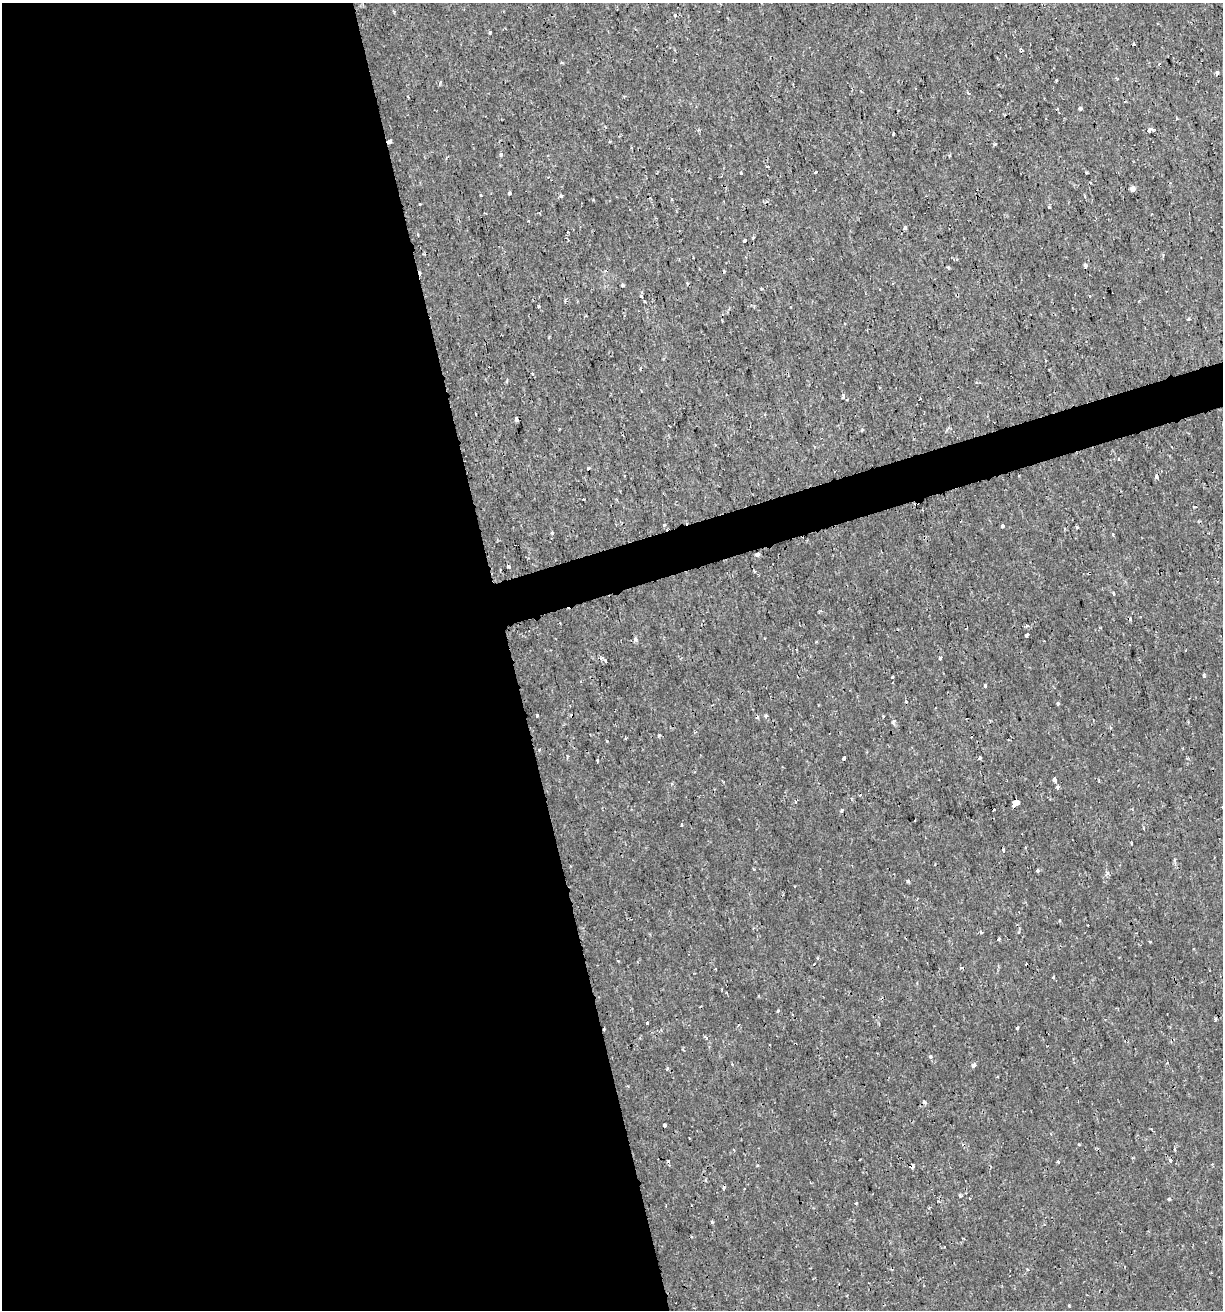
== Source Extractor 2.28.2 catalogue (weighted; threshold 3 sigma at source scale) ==
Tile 9 of 4 x 4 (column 1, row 3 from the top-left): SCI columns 53-1273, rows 1311-2618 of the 5039 x 5235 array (HDU 1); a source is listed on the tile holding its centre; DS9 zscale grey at full resolution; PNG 1225 x 1312 px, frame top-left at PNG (2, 3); no overlay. Shown black and unused: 44% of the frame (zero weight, under 2 of 3 exposures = <1% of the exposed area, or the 3 px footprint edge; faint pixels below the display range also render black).
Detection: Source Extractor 2.28.2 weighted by HDU 2 'WHT'; one run over the whole footprint, this tile lists its part. Background 7.19e-04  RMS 0.0012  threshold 0.00523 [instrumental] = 3 sigma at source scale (4.5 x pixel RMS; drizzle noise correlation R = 1.50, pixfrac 1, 0.0396/0.0396 arcsec/px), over >= 5 px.
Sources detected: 136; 20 cosmic-ray / hot-pixel residue — not listed; the other 116 listed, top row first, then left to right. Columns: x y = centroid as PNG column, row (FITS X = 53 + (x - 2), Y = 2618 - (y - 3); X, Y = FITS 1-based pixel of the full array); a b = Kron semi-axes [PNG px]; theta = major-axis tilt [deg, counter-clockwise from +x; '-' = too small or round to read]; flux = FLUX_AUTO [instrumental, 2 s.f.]
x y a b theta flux
490 32 3 3 - 0.16
1134 44 3 3 - 0.17
1021 50 7 4 -42 0.18
1217 72 4 3 - 0.32
1056 80 3 2 - 0.18
968 93 5 3 - 0.2
1080 108 4 3 - 0.53
1176 118 3 2 - 0.22
698 130 4 3 - 0.14
1150 130 6 3 18 0.51
894 134 3 3 - 0.95
389 141 4 4 - 0.36
610 141 4 3 - 0.11
995 144 4 3 - 0.15
501 154 5 4 - 0.26
950 155 4 3 - 0.12
767 166 4 3 - 0.11
741 172 4 3 - 0.18
815 172 3 3 - 0.44
1132 189 4 4 - 0.72
509 193 3 3 - 0.36
481 195 3 3 - 0.37
561 196 5 3 - 0.24
593 199 4 3 - 0.12
672 199 3 2 - 0.12
420 204 3 3 - 0.13
1049 206 4 3 - 0.14
905 227 4 3 - 1.1
753 237 3 3 - 0.12
744 240 3 3 - 2.3
1085 266 3 3 - 0.51
948 267 4 2 - 0.12
623 285 3 3 - 0.32
880 289 2 2 - 0.09
641 296 4 3 - 0.14
1089 296 3 3 - 0.16
1139 300 4 3 - 0.088
538 306 4 2 - 0.13
1188 319 3 3 - 0.25
532 374 4 3 - 0.16
843 396 6 4 -89 0.21
517 420 3 3 - 0.9
862 430 4 3 - 0.17
715 445 4 2 - 0.091
1118 459 3 2 - 0.092
588 468 3 3 - 0.16
1156 477 4 3 - 0.43
583 499 3 2 - 0.093
664 525 3 3 - 0.55
1002 526 4 3 - 0.45
1077 527 4 4 - 0.15
552 533 4 4 - 0.13
1113 534 3 3 - 0.11
757 554 4 4 - 0.85
509 566 3 3 - 0.9
754 571 4 3 - 0.11
1113 593 6 3 -72 0.13
1027 625 4 4 - 0.22
1026 635 4 3 - 0.6
635 639 7 5 -78 0.25
940 658 3 3 - 0.78
605 660 4 3 - 0.16
1204 676 4 3 - 0.33
892 677 3 3 - 0.31
985 685 4 3 - 0.6
906 702 3 3 - 0.22
1058 703 4 4 - 0.18
537 716 3 2 - 0.15
894 721 5 4 - 0.19
694 732 4 3 - 0.11
659 736 4 3 - 0.16
625 738 4 3 - 0.12
539 750 4 3 - 0.12
844 758 4 3 - 0.55
979 758 3 3 - 2.4
597 760 3 2 - 0.19
1055 780 4 4 - 0.86
672 784 5 3 - 0.13
1057 787 5 5 - 0.23
795 802 3 3 - 0.32
1016 803 7 4 56 11
842 810 4 3 - 0.24
915 820 2 2 - 0.083
681 825 3 3 - 0.15
1144 828 3 3 - 0.13
1174 859 5 4 - 0.2
753 869 3 3 - 0.12
1038 871 3 3 - 0.5
1107 873 6 5 - 0.25
908 881 3 3 - 0.32
981 932 3 3 - 0.36
1019 932 4 4 - 0.22
999 939 3 3 - 0.59
1150 941 4 3 - 0.089
818 958 5 3 - 0.12
1053 977 5 4 - 0.12
778 1011 3 3 - 0.15
647 1023 3 3 - 0.2
1017 1028 3 3 - 0.41
706 1037 5 3 - 0.24
930 1056 3 3 - 0.36
974 1065 4 3 - 0.6
667 1069 5 3 - 0.14
924 1102 4 3 - 0.4
664 1125 4 3 - 0.59
1079 1144 3 2 - 0.14
1170 1161 4 4 - 0.29
1058 1162 4 3 - 0.18
758 1166 4 3 - 0.11
912 1167 4 3 - 0.44
724 1188 4 3 - 0.2
960 1196 5 4 - 0.17
1169 1199 4 3 - 0.2
856 1203 3 3 - 0.17
712 1222 4 4 - 0.16
1069 1305 3 3 - 0.1
Overlapping masked pixels (flux is a lower limit): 3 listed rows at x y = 389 141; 1016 803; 912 1167
Unlisted compact peaks at least as high as the median listed source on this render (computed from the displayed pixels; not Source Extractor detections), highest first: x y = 607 741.